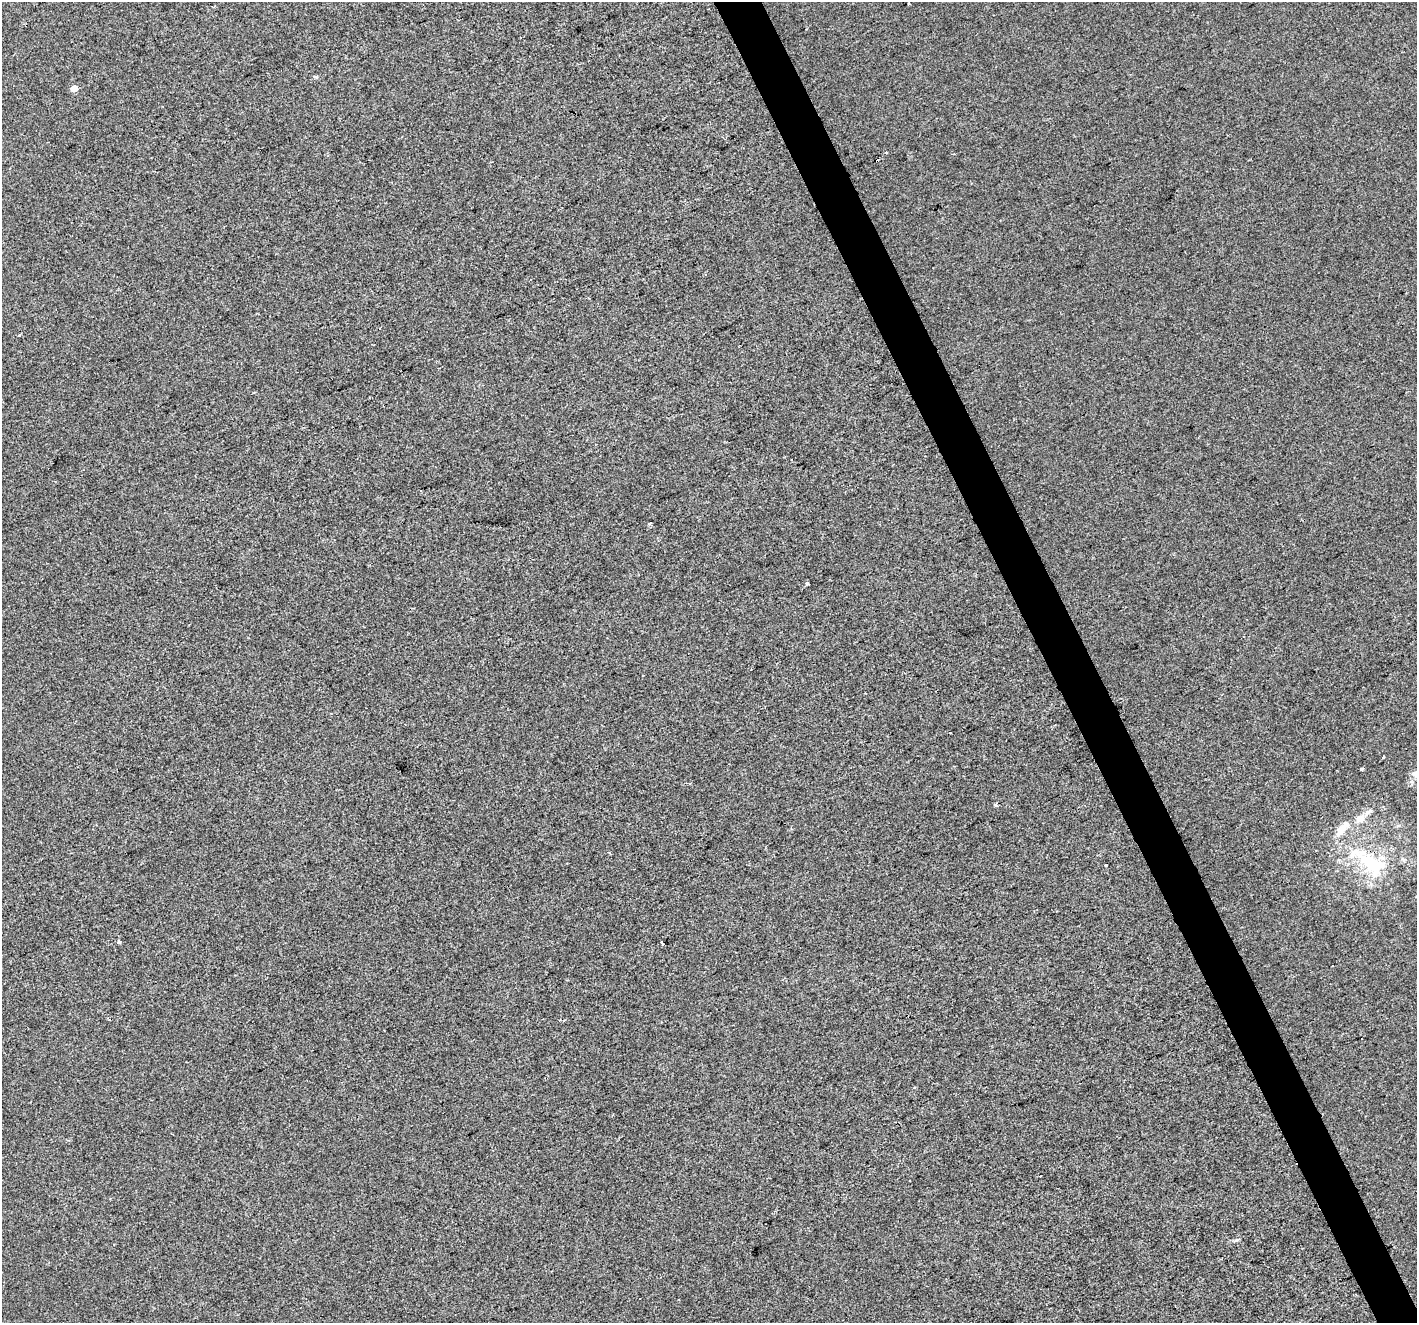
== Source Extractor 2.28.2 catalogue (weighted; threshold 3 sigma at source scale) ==
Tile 6 of 4 x 4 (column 2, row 2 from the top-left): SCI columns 1417-2831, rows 2791-4111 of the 5660 x 5522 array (HDU 1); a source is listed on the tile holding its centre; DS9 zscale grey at full resolution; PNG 1419 x 1325 px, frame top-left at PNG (2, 2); no overlay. Shown black and unused: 3% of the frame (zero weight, under 2 of 3 exposures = <1% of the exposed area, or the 3 px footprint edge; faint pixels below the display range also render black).
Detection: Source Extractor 2.28.2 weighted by HDU 2 'WHT'; one run over the whole footprint, this tile lists its part. Background 9.17e-04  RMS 0.0057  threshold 0.0255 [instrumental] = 3 sigma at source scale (4.5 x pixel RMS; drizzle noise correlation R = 1.50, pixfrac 1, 0.0396/0.0396 arcsec/px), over >= 5 px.
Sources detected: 20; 5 cosmic-ray / hot-pixel residue — not listed; the other 15 listed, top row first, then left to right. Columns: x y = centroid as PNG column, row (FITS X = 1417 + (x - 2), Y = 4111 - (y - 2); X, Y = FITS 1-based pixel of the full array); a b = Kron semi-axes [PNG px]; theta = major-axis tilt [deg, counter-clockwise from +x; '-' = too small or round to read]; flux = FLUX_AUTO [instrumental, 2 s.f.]
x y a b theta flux
74 88 5 5 - 5.2
791 460 2 2 - 0.54
649 523 4 2 - 0.67
807 583 3 3 - 1.7
1362 769 4 3 - 6.8
1415 774 11 9 2 3
996 805 3 3 - 4.6
1360 818 12 11 - 4.9
1343 827 20 9 51 6.6
1372 863 43 23 -33 38
1106 865 3 3 - 4.3
118 942 3 3 - 1.7
662 943 4 3 - 6.3
109 1019 4 3 - 0.73
1236 1240 10 3 21 1
Overlapping masked pixels (flux is a lower limit): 1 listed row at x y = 1372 863
Isophote crosses this tile's border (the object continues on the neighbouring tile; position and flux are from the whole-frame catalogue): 1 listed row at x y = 1415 774
Unlisted compact peaks at least as high as the median listed source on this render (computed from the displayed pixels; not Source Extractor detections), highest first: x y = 316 77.